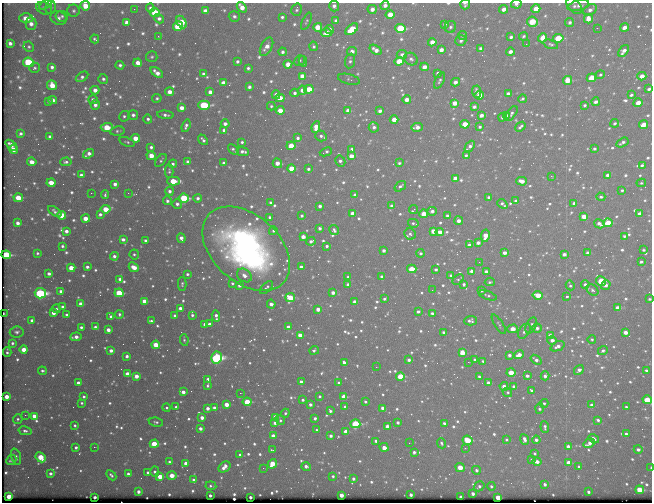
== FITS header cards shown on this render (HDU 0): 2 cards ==
NAXIS1  =                  650 / Width of table row in bytes
NAXIS2  =                  500 / Number of rows in table

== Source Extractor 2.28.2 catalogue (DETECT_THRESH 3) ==
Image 650 x 500 px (HDU 0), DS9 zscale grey, 1 PNG px = 1 image px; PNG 654 x 504 px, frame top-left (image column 1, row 500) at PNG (2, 3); each listed source drawn as its Kron ellipse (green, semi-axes under 4 px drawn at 4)
Background 472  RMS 2.7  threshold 8.09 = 3 sigma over >= 5 px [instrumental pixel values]
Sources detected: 953; of the 953, the 500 brightest by FLUX_AUTO listed and drawn (453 fainter detections omitted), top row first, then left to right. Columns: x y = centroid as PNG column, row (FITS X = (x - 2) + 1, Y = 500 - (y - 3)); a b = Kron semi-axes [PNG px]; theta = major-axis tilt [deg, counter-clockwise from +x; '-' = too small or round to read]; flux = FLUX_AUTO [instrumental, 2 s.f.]
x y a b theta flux
465 4 5 5 - 490
516 4 5 4 - 660
45 5 7 3 35 470
385 5 5 4 - 890
85 6 5 4 - 3000
334 6 5 5 - 760
574 6 9 6 -46 560
578 6 11 5 13 750
51 7 7 5 79 440
242 7 6 4 -50 2000
44 8 8 6 -25 540
150 8 4 4 - 590
134 9 2 2 - 410
372 9 5 4 - 1100
504 9 4 4 - 1300
536 9 5 4 - 2900
297 10 6 5 - 370
590 10 7 5 34 870
74 11 6 6 - 480
205 11 4 4 - 1300
155 13 5 4 - 7800
390 15 4 4 - 2700
62 16 6 5 - 480
234 16 5 5 - 510
282 17 4 4 - 410
26 18 7 5 -1 2500
59 18 8 6 -18 800
159 18 5 4 - 650
588 19 4 4 - 2000
306 21 9 4 66 330
336 21 4 4 - 970
126 22 4 4 - 610
182 22 7 4 -60 4200
532 22 5 5 - 6600
570 22 5 4 - 580
31 24 6 5 - 1200
445 24 4 3 - 570
178 26 5 4 - 12000
318 27 4 4 - 3500
450 27 6 5 - 500
597 28 2 2 - 360
624 28 4 4 - 1500
329 29 4 4 - 670
352 29 7 4 39 6900
400 29 5 4 - 16000
326 33 5 4 - 2600
463 35 4 3 - 420
158 36 4 3 - 360
523 36 4 4 - 410
511 37 4 3 - 490
543 38 5 4 - 2700
558 38 5 4 - 6200
95 39 4 3 - 330
461 41 5 5 - 530
432 42 4 4 - 2100
10 43 4 3 - 700
526 44 2 2 - 530
551 44 8 4 -18 360
313 46 4 4 - 360
29 47 5 5 - 350
266 47 10 5 62 1500
481 48 4 4 - 710
376 50 7 4 -35 1400
441 50 4 4 - 1100
352 51 5 4 - 1100
624 51 7 4 52 1100
282 52 4 4 - 540
510 52 4 3 - 1100
402 54 5 4 - 750
152 57 6 5 - 350
411 59 7 6 - 550
300 60 5 5 - 340
237 61 3 3 - 450
303 61 5 3 - 330
350 61 7 5 81 470
399 61 4 4 - 3900
28 62 5 4 - 14000
138 63 4 4 - 2100
288 64 4 4 - 2100
120 65 4 4 - 500
52 67 4 4 - 570
425 67 4 4 - 1900
35 68 5 5 - 340
248 68 3 3 - 390
157 73 7 4 -38 1400
438 73 4 3 - 840
203 74 3 3 - 410
600 75 4 4 - 350
302 76 4 4 - 2100
642 76 4 4 - 1800
82 77 7 4 31 530
591 78 5 4 - 5300
103 79 5 4 - 470
349 79 11 5 -14 350
568 80 4 4 - 4300
440 81 8 4 63 450
455 82 4 4 - 1200
223 83 4 4 - 1600
52 85 5 4 - 3400
249 87 4 3 - 590
309 89 4 4 - 4400
649 89 4 3 - 520
95 90 4 4 - 1200
302 90 4 4 - 1200
170 92 4 4 - 1800
210 92 4 4 - 1100
476 92 6 4 -87 1100
295 93 4 4 - 590
508 93 4 3 - 600
276 95 4 4 - 970
479 95 4 4 - 3100
631 95 3 3 - 410
157 98 5 4 - 340
280 98 4 4 - 3200
522 99 4 3 - 380
53 100 4 4 - 1100
93 100 4 4 - 750
407 100 4 4 - 1700
48 101 3 3 - 340
596 102 4 3 - 820
455 103 4 4 - 2100
638 103 4 4 - 2800
95 105 5 4 - 790
204 105 5 4 - 17000
585 105 3 3 - 430
271 106 4 4 - 320
474 107 4 3 - 620
182 108 4 4 - 1800
280 110 4 4 - 3000
348 111 4 4 - 1900
380 111 4 3 - 750
511 113 8 4 54 480
133 115 5 5 - 610
165 115 8 4 -6 610
481 115 4 3 - 1100
507 115 3 3 - 520
124 116 5 5 - 440
502 117 4 3 - 730
148 119 4 4 - 450
394 119 4 4 - 2300
615 123 4 3 - 400
225 124 4 3 - 850
465 124 4 4 - 5300
643 125 5 4 - 3600
186 126 6 4 71 600
107 127 6 4 3 5800
316 127 6 4 79 2400
374 127 5 5 - 730
417 127 6 4 4 1300
480 127 3 3 - 400
520 127 6 3 40 470
224 130 3 3 - 510
117 131 7 4 8 360
21 133 3 3 - 460
321 136 6 5 - 570
50 137 4 3 - 770
135 138 4 4 - 3000
298 138 3 3 - 490
203 140 6 3 -49 530
127 142 8 3 -18 330
242 142 4 3 - 370
622 143 6 3 30 560
11 145 7 3 -43 1200
291 146 4 4 - 4100
470 146 6 3 48 870
151 147 4 3 - 530
13 149 4 4 - 2100
233 149 6 3 -40 340
352 149 4 4 - 770
594 149 4 4 - 460
243 152 6 3 -9 650
326 152 6 3 24 460
88 154 6 4 35 1100
466 155 3 3 - 410
151 156 5 4 - 2500
351 156 4 4 - 2100
161 160 7 4 52 330
340 161 6 5 - 590
32 162 5 4 - 2100
66 162 6 4 4 450
188 162 4 4 - 960
223 163 3 3 - 590
277 163 5 4 - 1700
399 163 4 3 - 390
173 164 4 4 - 520
642 165 4 3 - 450
291 169 4 4 - 4500
308 169 3 3 - 440
169 171 6 4 -90 330
81 175 4 3 - 540
608 175 4 3 - 1100
551 176 2 2 - 920
455 178 4 3 - 1600
173 181 6 4 0 5900
522 181 5 3 - 1700
51 183 4 4 - 2600
641 183 5 3 - 330
115 184 4 3 - 930
400 186 6 4 37 610
622 190 3 3 - 330
169 191 4 4 - 670
91 193 2 2 - 660
128 193 3 2 - 410
105 195 4 3 - 360
355 195 4 3 - 720
489 197 4 3 - 420
601 197 4 4 - 440
18 198 4 4 - 4400
184 198 5 4 - 13000
198 198 4 4 - 610
167 201 4 4 - 520
515 201 3 3 - 430
270 202 3 3 - 330
574 203 3 3 - 490
177 204 5 4 - 670
502 204 5 3 - 500
320 206 4 3 - 770
392 206 4 4 - 920
106 209 5 4 - 4200
414 209 5 3 - 800
55 211 7 3 -35 530
432 211 5 4 - 880
352 213 4 4 - 1500
639 213 4 3 - 490
100 214 4 3 - 530
424 214 4 4 - 4100
61 215 4 4 - 4500
302 216 3 3 - 430
447 216 4 3 - 470
270 217 3 3 - 480
584 217 4 4 - 3000
86 219 4 4 - 3200
459 221 4 4 - 1200
18 223 4 4 - 920
413 223 5 3 - 370
608 223 5 4 - 6300
599 224 5 3 - 940
320 228 3 3 - 570
334 230 5 4 - 510
66 231 4 3 - 900
273 231 4 4 - 340
433 231 4 4 - 2800
440 232 4 3 - 1600
410 234 6 5 - 510
485 236 6 4 79 3000
624 236 4 3 - 350
303 237 4 4 - 1500
181 238 5 3 - 1200
123 239 4 3 - 780
145 241 4 3 - 680
311 241 5 4 - 670
478 243 4 3 - 1000
469 245 4 3 - 1100
62 246 3 3 - 410
327 246 3 3 - 470
246 249 50 33 -42 66000
384 250 3 3 - 710
644 250 3 3 - 330
37 253 4 4 - 380
421 253 4 4 - 470
504 253 4 3 - 1000
588 253 4 3 - 1200
134 254 5 4 - 330
564 254 4 3 - 880
6 255 5 4 - 13000
114 256 4 4 - 710
479 262 2 2 - 470
641 262 3 3 - 460
87 267 4 3 - 560
134 267 5 4 - 2600
301 267 3 3 - 800
71 268 4 4 - 3200
412 269 4 4 - 5400
436 269 4 3 - 500
472 271 4 3 - 1200
486 272 4 3 - 930
49 273 4 3 - 790
187 274 3 3 - 410
244 275 8 6 -38 1100
451 275 4 3 - 370
348 277 4 3 - 500
382 277 4 3 - 680
120 279 3 3 - 540
458 280 6 4 41 330
601 281 5 4 - 10000
490 282 5 3 - 350
232 283 3 3 - 330
182 284 7 4 88 350
348 284 4 3 - 400
464 284 4 4 - 440
585 284 4 4 - 670
239 285 3 3 - 570
570 285 5 3 - 330
606 285 5 4 - 850
266 287 8 4 45 420
432 290 2 2 - 340
481 290 3 3 - 740
592 290 6 5 - 440
61 291 4 3 - 1000
40 293 5 5 - 36000
119 293 4 4 - 8000
333 293 3 3 - 1000
488 295 9 3 -20 380
538 295 5 4 - 4300
566 296 3 3 - 4100
290 298 5 4 - 5500
384 299 3 3 - 400
650 299 3 3 - 330
144 301 4 4 - 2400
355 302 4 3 - 1500
81 304 4 4 - 2000
271 304 4 4 - 930
63 307 4 3 - 730
180 308 3 3 - 920
618 308 4 3 - 2200
56 309 4 4 - 380
318 309 4 4 - 1700
418 311 3 3 - 530
4 313 3 2 - 380
53 313 4 4 - 1200
432 313 3 3 - 490
119 314 4 4 - 450
66 315 4 4 - 480
175 315 4 3 - 580
192 315 4 3 - 440
111 316 4 3 - 720
216 316 6 3 -83 800
32 320 4 3 - 590
151 321 4 3 - 530
470 321 6 5 - 590
205 324 4 3 - 1200
209 324 3 3 - 550
499 324 11 4 -57 340
531 326 8 5 66 610
81 327 3 3 - 470
95 327 4 3 - 670
288 327 4 3 - 1200
537 328 4 4 - 710
513 329 5 3 - 2800
108 330 4 4 - 1100
524 331 8 5 57 690
17 332 7 5 7 490
444 332 3 3 - 520
625 332 4 3 - 1600
300 335 4 3 - 1900
550 335 4 3 - 1500
76 337 5 3 - 1100
592 339 4 4 - 320
184 340 6 4 -82 340
552 340 5 4 - 1200
12 343 3 3 - 400
156 345 4 4 - 4900
557 346 7 4 23 970
24 349 4 4 - 3000
314 350 5 3 - 420
111 351 4 3 - 1000
603 351 5 4 - 420
7 352 5 3 - 390
462 353 4 4 - 3600
509 355 3 3 - 720
519 355 5 4 - 1800
127 356 3 3 - 590
216 358 6 5 - 44000
409 360 3 3 - 710
474 360 3 3 - 400
536 360 6 4 -39 780
483 361 3 3 - 350
468 362 2 2 - 840
344 363 4 3 - 950
376 367 2 2 - 590
579 370 5 4 - 1000
646 370 3 3 - 370
42 371 4 4 - 410
511 373 4 4 - 4500
128 374 4 3 - 2300
136 376 4 4 - 1800
400 376 4 4 - 7300
479 376 3 3 - 360
527 376 4 3 - 710
545 376 4 4 - 770
208 379 4 3 - 1300
301 382 3 3 - 890
78 383 4 3 - 1500
339 383 4 3 - 340
489 383 4 3 - 1600
207 386 3 3 - 350
504 386 4 4 - 1600
514 386 3 3 - 850
531 390 4 3 - 400
183 392 4 3 - 1200
507 392 5 4 - 350
240 393 2 2 - 1000
319 396 3 3 - 340
7 397 4 4 - 2200
84 397 3 3 - 390
344 397 4 4 - 3700
303 400 3 3 - 460
647 400 4 4 - 9100
247 402 4 4 - 7800
365 402 3 3 - 400
82 403 3 3 - 330
544 403 4 4 - 360
226 404 4 4 - 2700
310 405 3 3 - 720
591 405 4 4 - 720
176 407 4 3 - 360
345 407 3 3 - 440
626 407 3 3 - 400
167 408 4 4 - 340
208 408 3 3 - 1000
214 408 4 4 - 640
382 408 4 3 - 810
539 409 5 3 - 450
330 411 4 3 - 520
285 413 4 3 - 330
25 415 2 2 - 840
34 416 4 4 - 1700
275 417 4 4 - 2900
202 418 4 3 - 1300
315 418 3 3 - 620
18 419 5 4 - 390
280 420 5 4 - 380
598 420 4 3 - 490
156 422 7 4 -10 440
398 422 3 3 - 590
275 423 4 3 - 830
444 423 3 3 - 450
355 424 5 4 - 17000
75 425 3 3 - 340
387 426 3 3 - 1100
545 427 6 3 -85 510
200 428 3 3 - 930
317 430 3 3 - 330
25 431 6 4 -12 490
346 432 4 4 - 2600
626 434 4 3 - 600
273 436 4 3 - 1900
331 436 4 3 - 700
524 439 5 4 - 960
594 439 5 3 - 660
467 440 5 4 - 9400
506 440 4 4 - 330
536 440 4 3 - 700
376 441 3 3 - 500
409 443 2 2 - 630
441 443 5 4 - 420
589 443 6 4 33 1300
154 444 4 4 - 6800
76 447 3 3 - 530
94 447 2 2 - 1200
384 447 5 3 - 2900
568 447 4 3 - 1300
465 448 2 2 - 670
638 449 4 3 - 630
272 450 4 2 - 440
414 452 3 3 - 520
534 453 3 3 - 370
240 455 3 3 - 340
16 457 8 4 -72 470
40 457 5 4 - 4800
11 460 6 4 44 620
532 460 4 4 - 400
537 461 4 3 - 1300
169 462 4 4 - 420
186 463 4 4 - 1500
569 463 4 4 - 2600
272 464 5 4 - 5700
306 466 5 3 - 940
225 467 6 4 38 1600
460 467 5 4 - 3800
579 467 3 3 - 610
263 468 2 2 - 480
651 468 3 2 - 360
476 470 4 4 - 570
148 472 4 4 - 500
155 472 5 4 - 580
50 473 3 3 - 660
128 474 3 3 - 590
111 475 6 3 -45 430
172 475 5 4 - 3200
333 476 3 3 - 400
160 477 4 4 - 3500
353 479 3 3 - 630
193 480 3 3 - 440
545 484 3 3 - 610
211 486 5 3 - 360
479 486 6 4 32 520
491 486 4 4 - 370
640 490 4 4 - 7100
138 492 3 3 - 1000
588 492 3 3 - 440
473 494 3 3 - 940
210 495 3 3 - 580
341 495 3 3 - 2100
411 495 3 3 - 810
9 496 4 3 - 4500
95 497 3 3 - 830
250 497 3 3 - 780
461 497 3 3 - 1900
498 498 4 3 - 6200
At the frame edge (FLAGS 8, measured only in part): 11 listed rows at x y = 465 4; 516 4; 45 5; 385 5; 85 6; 574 6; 242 7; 649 89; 650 299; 647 400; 651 468
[453 fainter detections neither listed nor drawn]